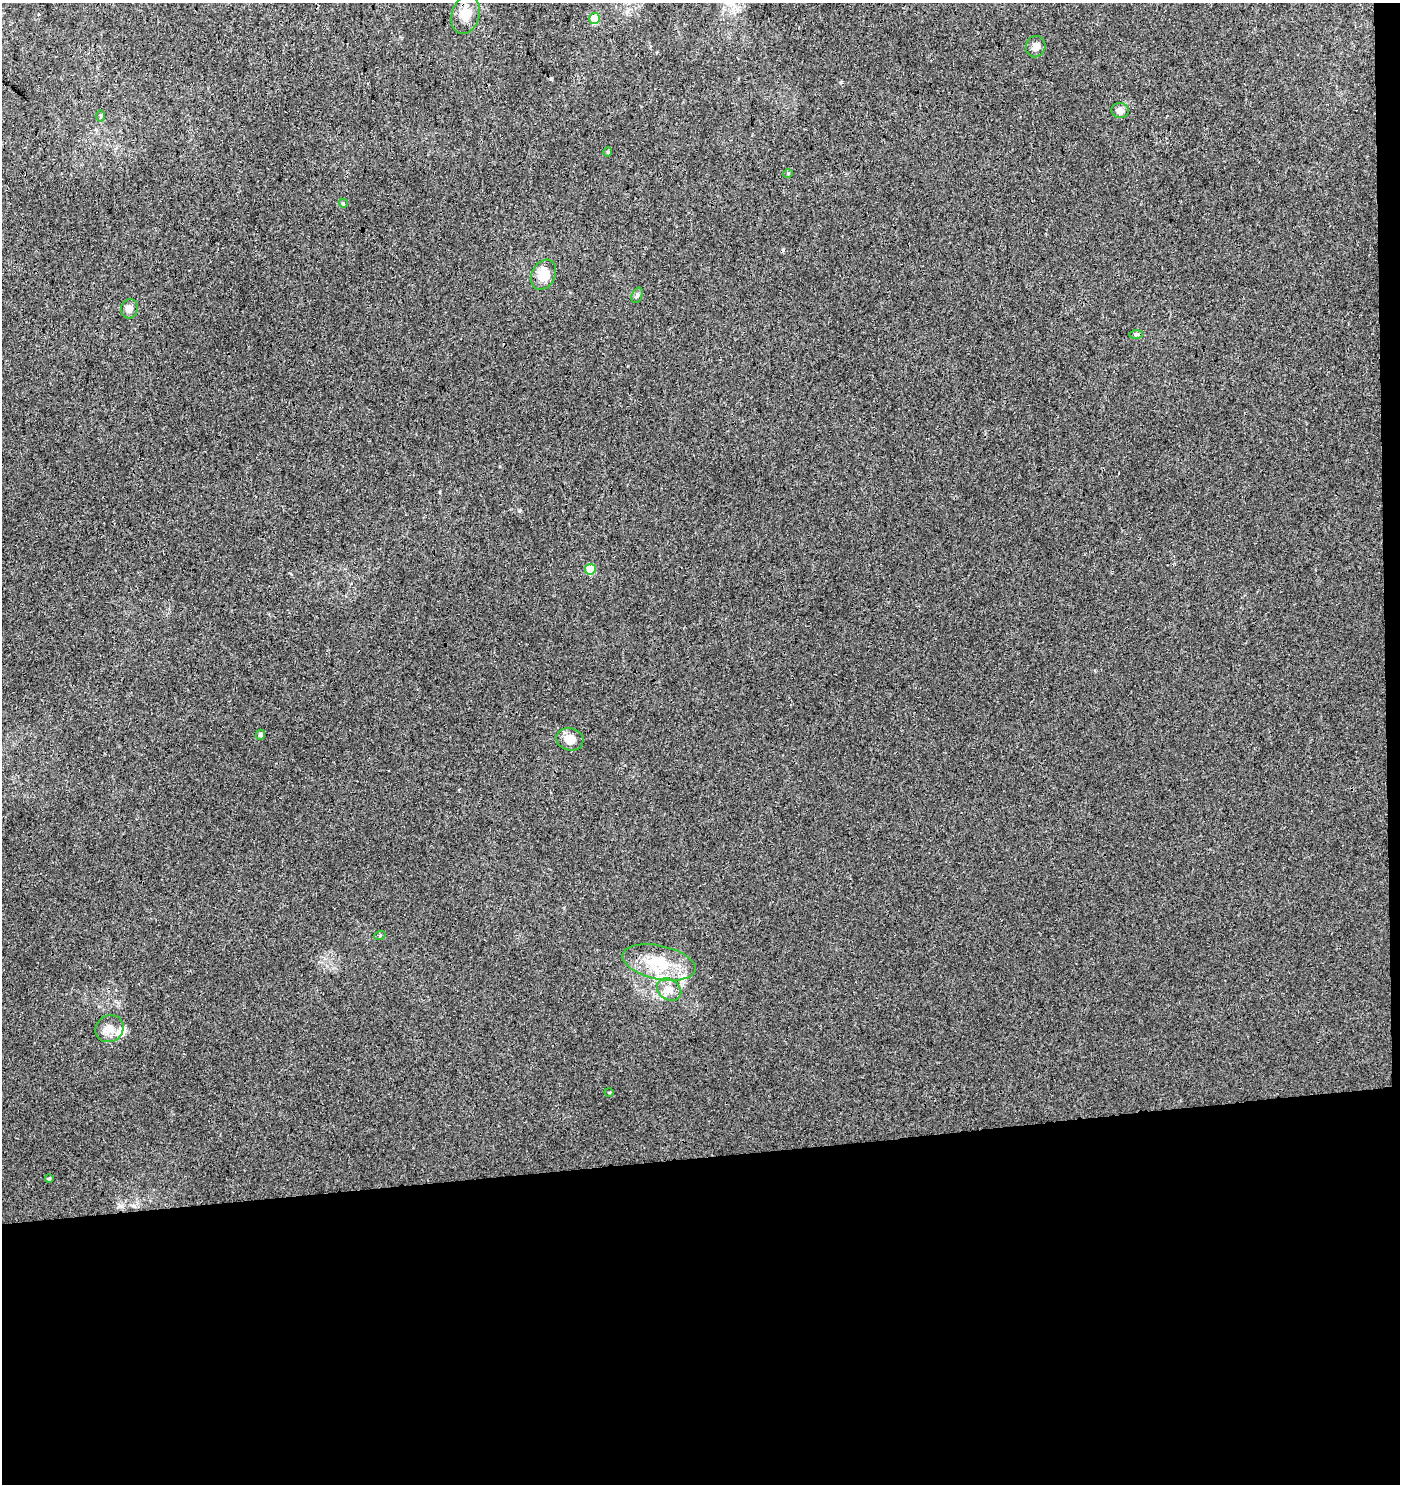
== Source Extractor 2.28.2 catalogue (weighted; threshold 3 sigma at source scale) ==
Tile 9 of 3 x 3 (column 3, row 3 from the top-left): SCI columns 2800-4197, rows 52-1533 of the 4244 x 4552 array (HDU 1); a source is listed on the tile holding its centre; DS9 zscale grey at full resolution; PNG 1402 x 1486 px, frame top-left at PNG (2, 3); each listed source drawn as its Kron ellipse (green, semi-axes under 4 px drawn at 4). Shown black and unused: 23% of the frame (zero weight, under 3 of 4 exposures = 5% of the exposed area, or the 3 px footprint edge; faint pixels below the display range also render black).
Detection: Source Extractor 2.28.2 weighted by HDU 2 'WHT'; one run over the whole footprint, this tile lists its part. Background -0.00215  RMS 0.0037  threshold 0.0169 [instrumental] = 3 sigma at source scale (4.5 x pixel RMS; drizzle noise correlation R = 1.50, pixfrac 1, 0.0396/0.0396 arcsec/px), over >= 5 px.
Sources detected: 23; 1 cosmic-ray / hot-pixel residue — neither listed nor drawn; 1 inside a brighter listed object's ellipse — not listed separately; the other 21 listed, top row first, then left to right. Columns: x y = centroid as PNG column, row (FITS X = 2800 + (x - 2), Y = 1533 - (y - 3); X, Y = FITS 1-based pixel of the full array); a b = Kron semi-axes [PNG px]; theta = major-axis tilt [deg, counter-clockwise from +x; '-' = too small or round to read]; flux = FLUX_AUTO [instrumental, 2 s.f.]
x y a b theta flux
466 15 20 14 73 5.6
595 19 5 5 - 11
1036 47 11 9 69 2.2
1120 111 8 7 - 2.1
101 116 6 4 90 0.49
608 152 5 4 - 0.42
788 174 5 4 - 0.39
343 203 4 4 - 0.73
543 275 16 12 62 6.4
637 295 8 5 69 0.76
129 309 10 8 80 2.1
1136 334 7 4 1 0.62
590 569 5 5 - 11
261 735 5 4 - 0.83
570 739 14 11 -15 4
380 935 6 3 19 0.41
659 962 37 17 -12 15
669 990 13 10 -34 3.2
110 1029 14 13 - 3.9
609 1092 4 3 - 0.31
49 1178 4 3 - 0.44
Unlisted compact peaks at least as high as the median listed source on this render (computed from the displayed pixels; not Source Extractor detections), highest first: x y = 841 82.